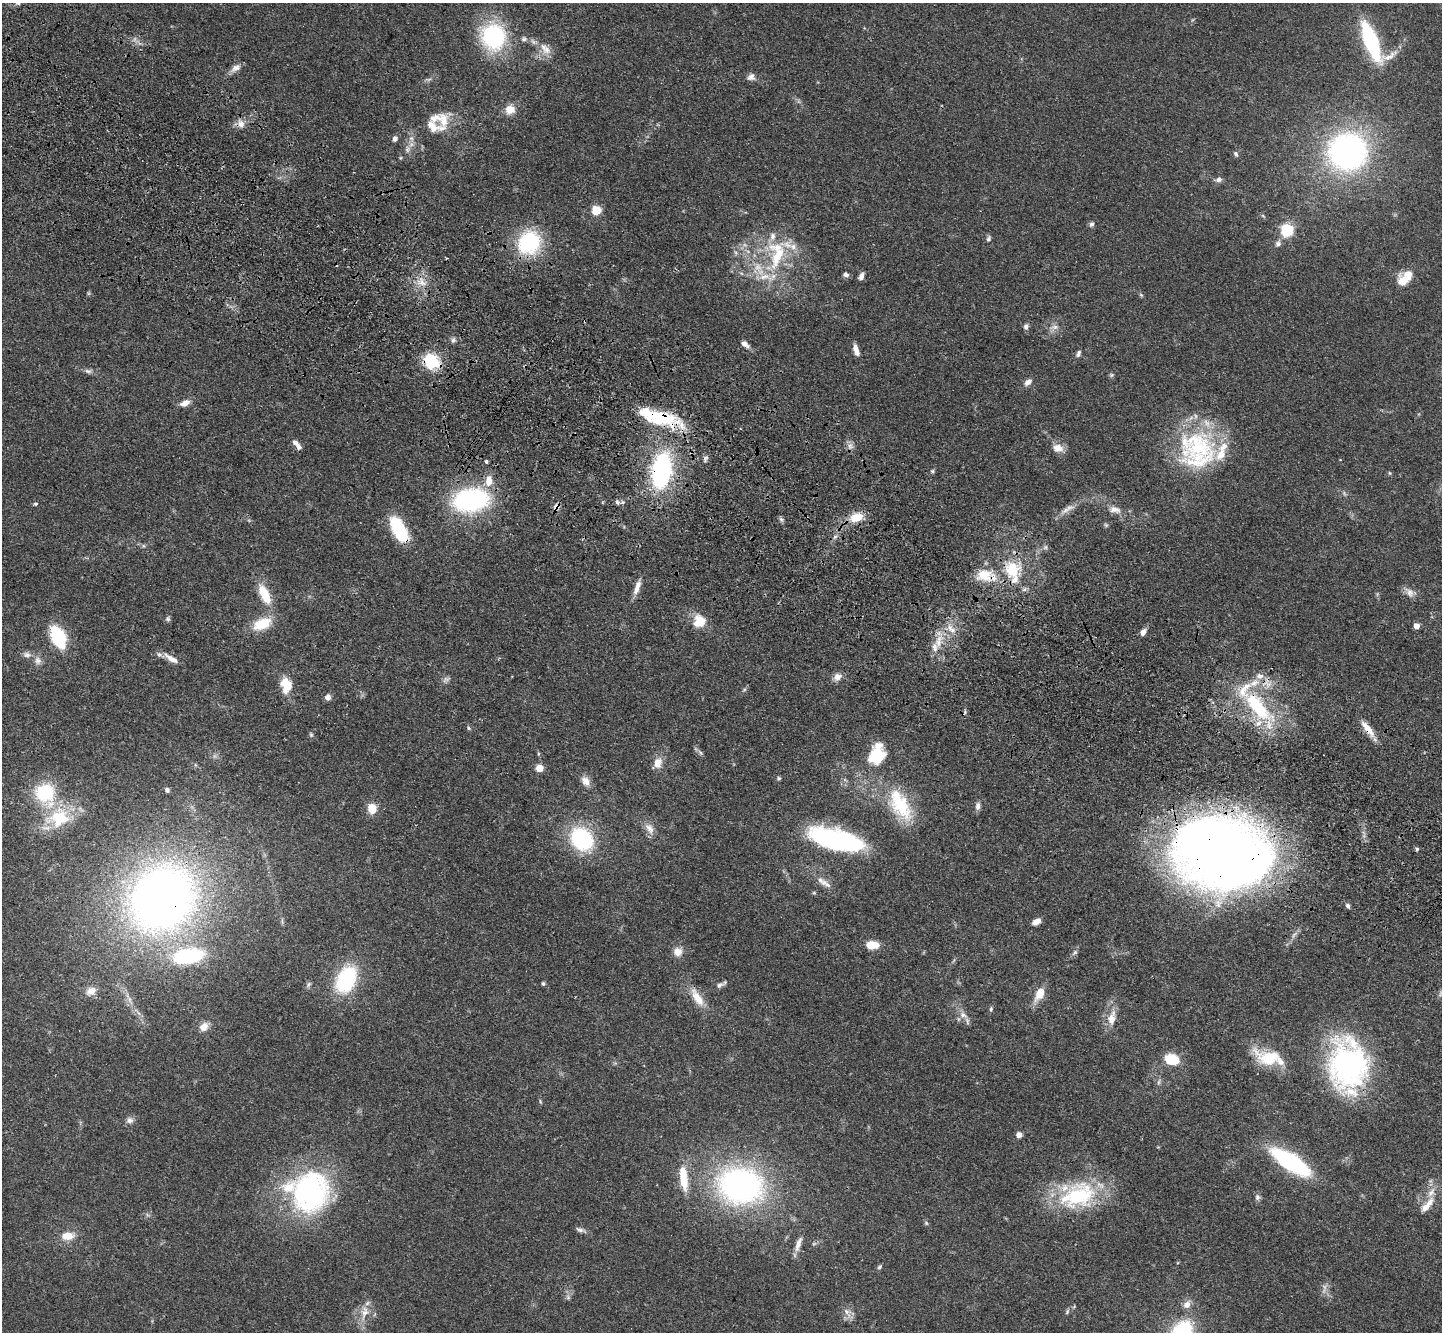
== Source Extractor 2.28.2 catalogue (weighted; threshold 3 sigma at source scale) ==
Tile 11 of 4 x 4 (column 3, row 3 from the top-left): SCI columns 2952-4391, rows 1721-3050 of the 5902 x 5965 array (HDU 1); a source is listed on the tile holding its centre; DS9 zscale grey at full resolution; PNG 1444 x 1334 px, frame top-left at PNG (2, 3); no overlay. Shown black and unused: <1% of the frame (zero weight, under 3 of 4 exposures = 6% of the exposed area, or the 3 px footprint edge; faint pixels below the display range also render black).
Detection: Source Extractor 2.28.2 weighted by HDU 2 'WHT'; one run over the whole footprint, this tile lists its part. Background 0.0897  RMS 0.0062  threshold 0.0279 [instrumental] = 3 sigma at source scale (4.5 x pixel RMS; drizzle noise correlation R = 1.50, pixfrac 1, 0.05/0.05 arcsec/px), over >= 5 px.
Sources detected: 185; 3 too faint to see at this stretch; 2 cosmic-ray / hot-pixel residue — not listed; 26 inside a brighter listed object's ellipse — not listed separately; the other 154 listed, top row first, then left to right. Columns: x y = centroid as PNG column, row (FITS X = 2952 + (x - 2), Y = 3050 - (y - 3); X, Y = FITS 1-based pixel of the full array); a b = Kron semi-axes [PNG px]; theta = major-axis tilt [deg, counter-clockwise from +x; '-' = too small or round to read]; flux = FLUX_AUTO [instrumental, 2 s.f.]
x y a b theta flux
18 3 7 5 10 1.2
493 36 24 22 -78 76
524 39 9 6 10 2
1371 41 36 13 -63 80
545 49 20 11 -53 7.7
235 68 16 8 34 4
751 77 10 9 - 3.1
428 79 9 4 9 1.4
510 109 13 11 42 7
241 124 13 10 -71 4.6
434 126 28 14 -17 12
395 138 6 5 - 2.4
411 138 7 6 - 2.2
407 149 11 7 76 3.3
1347 152 34 33 - 190
1236 154 8 5 -59 1.4
1219 179 9 6 21 2.5
596 210 5 5 - 32
1263 216 7 4 -37 0.84
1091 224 6 6 - 1.6
1287 230 6 6 - 82
989 239 8 6 77 1.7
529 242 21 19 57 58
1278 244 7 7 - 2.2
778 256 41 20 69 38
846 274 7 5 -17 2.1
861 276 8 5 62 2.9
1403 281 15 13 -59 8.7
422 283 13 9 -24 5.9
88 293 6 4 90 0.79
1141 295 7 4 -45 0.92
1026 327 7 6 - 2.3
1054 327 14 7 10 3.5
453 340 8 7 - 1.9
745 344 11 6 -38 3.5
856 350 13 6 -73 4.8
1078 354 9 6 67 1.8
431 361 19 16 -33 25
88 371 10 6 -8 2.2
1111 375 6 5 - 1.1
1028 382 11 7 37 3.2
185 403 12 7 21 4.8
661 418 50 18 -17 43
295 443 8 7 - 2.6
850 446 10 9 - 3.1
1198 446 56 44 -13 77
1058 448 15 10 -16 5.9
705 459 10 6 67 1.9
486 461 4 4 - 1.5
661 470 38 20 79 91
932 471 5 5 - 0.97
1390 473 5 4 - 0.81
489 481 15 9 86 7.9
1344 493 7 4 -57 1.2
470 500 30 19 8 110
617 502 7 5 -61 1.5
35 504 5 4 - 1.1
556 507 10 8 40 3
1069 507 15 8 11 3.6
1115 509 19 9 -12 5.6
856 517 18 11 17 12
781 519 8 6 -39 1.4
1106 525 6 5 - 0.95
399 529 24 11 -61 44
143 546 6 4 -89 0.91
1045 547 7 5 45 1.3
1012 569 21 20 - 26
984 575 20 15 -4 15
637 587 22 6 72 5.5
1409 592 16 9 -51 4.4
264 594 25 10 -65 18
168 619 7 6 - 1.3
699 621 17 15 70 12
262 624 24 13 23 17
1417 626 5 4 - 7.9
951 629 17 8 -46 6.2
1143 632 8 6 52 3.7
58 637 18 11 -66 46
938 642 14 8 82 6.8
27 655 13 8 -11 3.3
171 658 21 6 -32 6
38 661 12 10 -71 4
837 677 12 9 36 4.3
1267 683 16 15 - 9.7
286 685 19 13 -84 13
744 690 6 4 19 0.9
328 697 7 7 - 2.8
1258 707 55 19 -48 57
469 728 5 4 - 0.93
1368 729 24 8 -53 8.9
311 734 6 5 - 1.1
700 753 10 5 -49 1.7
876 756 17 12 69 38
658 763 12 9 78 7.6
539 768 5 5 - 16
779 778 6 5 - 1
585 781 13 9 -56 5.1
167 790 6 5 - 1.5
45 793 20 17 -63 46
900 805 48 24 -60 40
978 806 10 7 84 2.8
372 808 9 8 - 11
59 818 36 28 17 37
649 828 18 10 -57 6
582 839 22 18 -53 64
837 840 49 17 -14 130
1417 849 5 4 - 1
1221 853 63 45 -17 1200
825 883 18 8 -36 5
814 893 5 5 - 0.87
162 898 73 62 49 460
1348 906 6 5 - 1.7
1036 921 10 6 32 4
1294 935 13 5 54 2.7
872 945 13 8 -2 11
677 952 11 10 - 6.1
1075 952 10 5 47 1.7
189 956 30 15 9 58
346 979 25 16 64 63
308 984 9 5 46 1.6
543 984 5 4 - 1.1
719 985 13 7 24 2.5
91 991 14 11 21 6.9
1040 993 15 8 62 11
697 997 29 11 -57 12
991 1009 7 4 81 1.1
963 1015 13 9 -28 4.8
1112 1018 23 12 77 9.6
204 1027 11 9 45 5.4
1270 1058 37 18 -15 26
1172 1059 16 11 -17 16
1348 1066 51 42 -77 140
1159 1082 9 4 69 1.5
540 1102 6 4 -71 0.77
130 1120 10 9 - 2.9
1019 1135 6 6 - 3.1
1291 1162 28 10 -33 130
683 1178 29 9 -83 18
741 1185 39 31 -10 200
310 1192 48 42 77 130
1078 1196 47 34 28 62
1257 1197 8 7 - 1.9
1429 1202 21 10 58 7.4
926 1223 6 5 - 0.99
581 1230 15 5 -19 2.3
68 1236 10 7 7 12
798 1244 21 7 72 5.3
814 1244 6 4 2 1
879 1267 6 5 - 1.2
568 1297 7 5 -47 1.5
1187 1304 11 9 51 4.3
364 1312 23 12 81 9.6
1067 1312 8 5 64 1.3
847 1313 19 8 -56 4.7
Overlapping masked pixels (flux is a lower limit): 12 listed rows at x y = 431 361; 661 418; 661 470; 556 507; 399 529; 984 575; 1267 683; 1258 707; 1368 729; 1221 853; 162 898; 1348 1066
Isophote crosses this tile's border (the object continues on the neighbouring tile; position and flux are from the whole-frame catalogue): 1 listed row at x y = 18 3